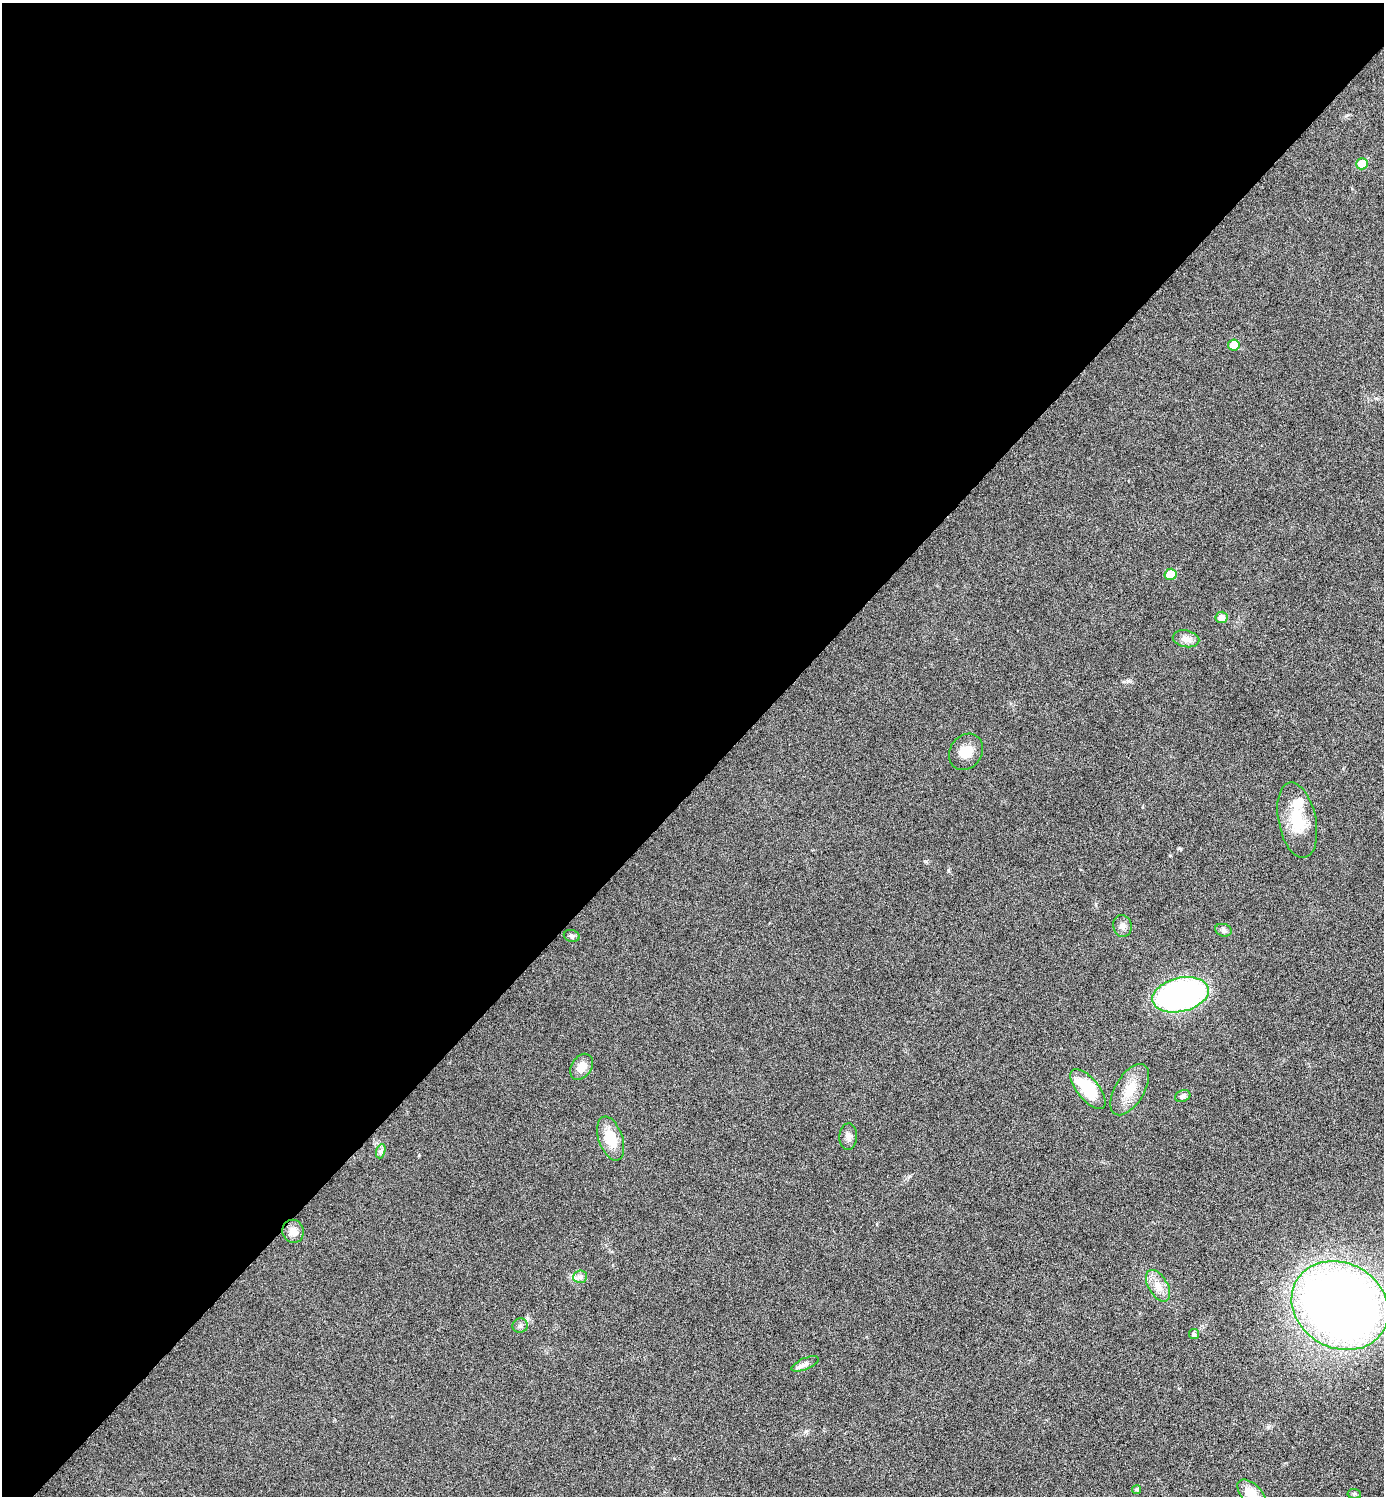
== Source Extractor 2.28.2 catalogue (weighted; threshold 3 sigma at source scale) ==
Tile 2 of 4 x 4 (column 2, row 1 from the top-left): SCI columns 1542-2923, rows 4491-5984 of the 5987 x 5987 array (HDU 1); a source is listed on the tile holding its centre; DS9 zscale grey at full resolution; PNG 1386 x 1498 px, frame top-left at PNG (2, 3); each listed source drawn as its Kron ellipse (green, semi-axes under 4 px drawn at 4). Shown black and unused: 53% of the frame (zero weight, under 4 of 8 exposures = <1% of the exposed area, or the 3 px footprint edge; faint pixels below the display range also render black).
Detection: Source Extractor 2.28.2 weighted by HDU 2 'WHT'; one run over the whole footprint, this tile lists its part. Background 0.0326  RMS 0.0037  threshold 0.0151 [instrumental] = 3 sigma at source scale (4.09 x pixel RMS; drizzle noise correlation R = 1.36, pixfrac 0.8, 0.05/0.05 arcsec/px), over >= 5 px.
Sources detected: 29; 1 inside a brighter listed object's ellipse — not listed separately; the other 28 listed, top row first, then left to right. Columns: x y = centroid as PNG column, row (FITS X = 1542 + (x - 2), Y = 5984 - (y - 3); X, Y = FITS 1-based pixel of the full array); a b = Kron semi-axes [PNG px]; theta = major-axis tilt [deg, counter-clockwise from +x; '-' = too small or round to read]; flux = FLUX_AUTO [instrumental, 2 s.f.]
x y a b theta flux
1362 164 6 5 - 6.9
1234 345 6 5 - 6.6
1171 574 6 5 - 6.7
1222 617 6 6 - 2.8
1186 639 13 8 -11 2.2
966 752 19 16 55 4.8
1297 820 38 19 -78 12
1122 926 11 9 -78 1.8
1223 930 8 6 -16 1
572 936 8 6 -17 0.75
1180 995 29 17 13 94
582 1067 14 10 57 3.3
1088 1089 24 11 -50 17
1130 1090 29 14 59 7.7
1183 1096 8 5 21 1
848 1137 13 9 87 1.7
611 1139 23 12 -71 8.3
381 1151 7 4 71 0.78
293 1231 11 11 - 3.1
580 1277 7 6 - 1.1
1158 1286 17 9 -59 3.7
1340 1306 50 42 -29 310
520 1326 7 7 - 1.1
1194 1334 5 5 - 0.6
805 1364 14 5 24 1.5
1137 1489 4 4 - 0.61
1252 1494 18 9 -47 7.1
1354 1494 7 5 -6 0.62
Isophote crosses this tile's border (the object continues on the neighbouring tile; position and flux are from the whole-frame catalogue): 1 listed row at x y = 1252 1494
Unlisted compact peaks at least as high as the median listed source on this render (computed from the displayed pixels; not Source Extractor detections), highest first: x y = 1179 848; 1128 681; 926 861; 1170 855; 948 870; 806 1431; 419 1155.